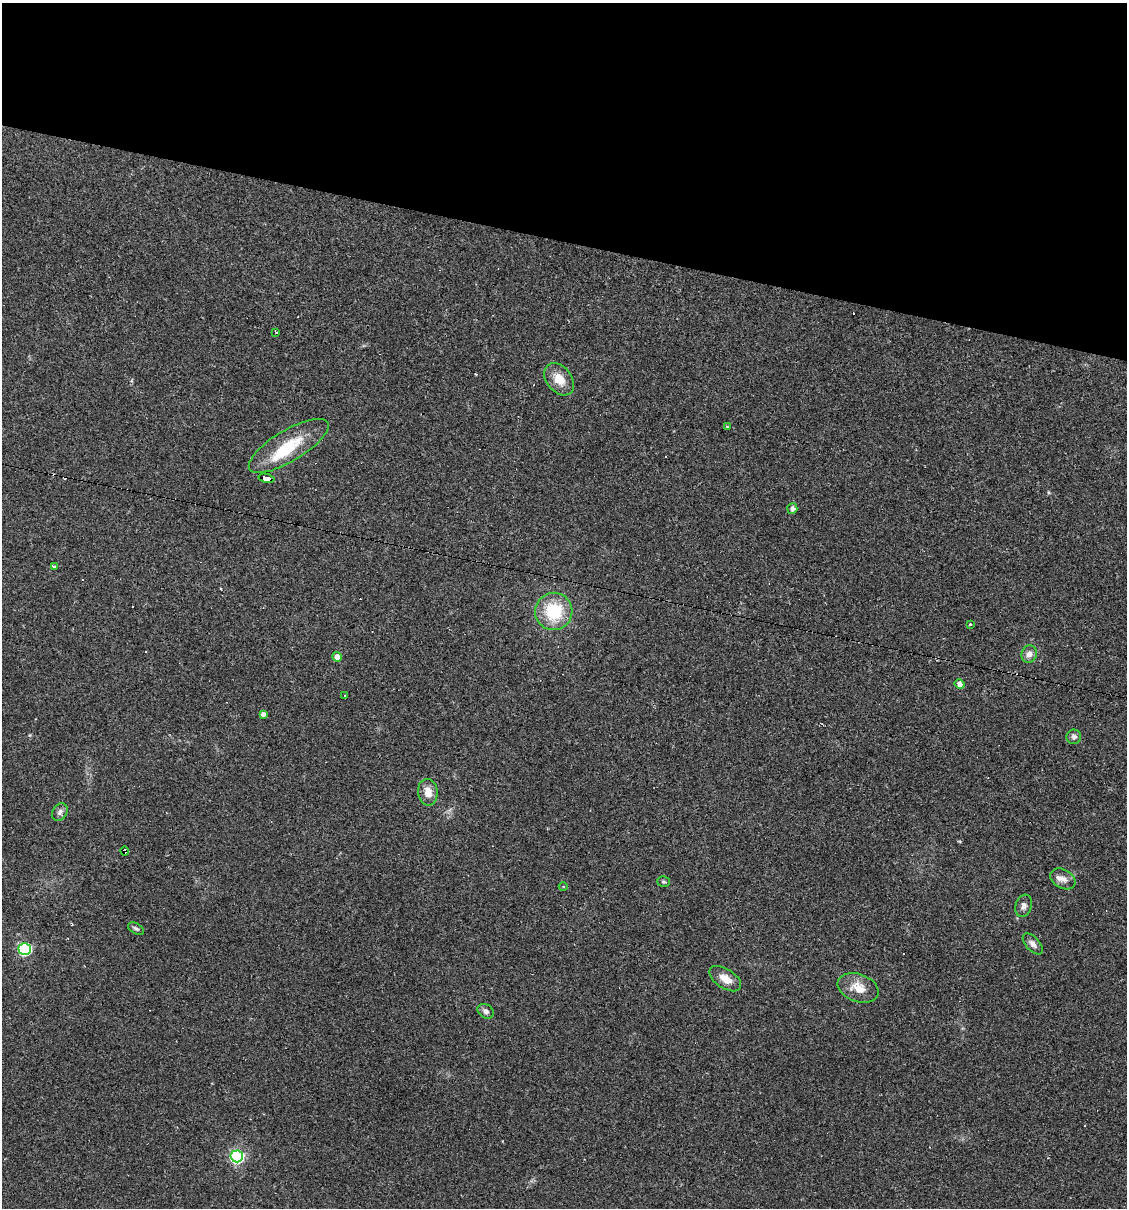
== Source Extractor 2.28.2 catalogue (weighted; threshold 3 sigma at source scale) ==
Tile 2 of 4 x 4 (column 2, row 1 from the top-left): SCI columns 1239-2363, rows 3617-4822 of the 4843 x 4822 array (HDU 1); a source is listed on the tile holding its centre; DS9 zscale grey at full resolution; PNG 1129 x 1210 px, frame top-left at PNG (2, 3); each listed source drawn as its Kron ellipse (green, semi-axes under 4 px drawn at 4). Shown black and unused: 20% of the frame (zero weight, under 2 of 3 exposures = <1% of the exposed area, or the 3 px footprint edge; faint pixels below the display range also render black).
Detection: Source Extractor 2.28.2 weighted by HDU 2 'WHT'; one run over the whole footprint, this tile lists its part. Background 0.0907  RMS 0.006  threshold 0.0272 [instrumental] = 3 sigma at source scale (4.5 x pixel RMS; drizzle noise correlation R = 1.50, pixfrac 1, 0.05/0.05 arcsec/px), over >= 5 px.
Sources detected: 37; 1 inside a brighter object's white glare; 6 cosmic-ray / hot-pixel residue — neither listed nor drawn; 1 inside a brighter listed object's ellipse — not listed separately; the other 29 listed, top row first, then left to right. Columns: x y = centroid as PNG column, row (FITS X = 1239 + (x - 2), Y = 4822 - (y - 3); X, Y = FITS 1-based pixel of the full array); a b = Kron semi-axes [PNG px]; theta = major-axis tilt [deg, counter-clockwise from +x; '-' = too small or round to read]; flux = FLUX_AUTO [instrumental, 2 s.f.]
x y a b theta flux
276 332 3 2 - 0.93
559 379 18 12 -51 9.5
727 426 3 3 - 1.1
289 446 45 15 31 24
266 478 8 4 -13 55
792 508 5 5 - 2.4
54 566 4 3 - 3.9
554 611 19 18 - 29
971 625 4 3 - 1.1
1029 654 9 7 72 3.6
337 657 5 4 - 4.5
960 684 5 4 - 2.6
345 695 4 2 - 0.55
263 714 4 4 - 2.3
1074 737 7 7 - 1.8
428 792 13 9 -82 6.7
60 812 9 7 58 2.4
125 851 4 2 - 1.8
1063 879 13 9 -30 3.7
663 882 6 5 - 0.99
563 886 4 3 - 0.49
1024 906 11 8 72 2.8
136 929 9 5 -31 1.4
1033 944 13 6 -48 2.7
25 949 6 6 - 74
725 979 18 9 -33 6.5
858 988 21 14 -20 9.7
486 1011 8 6 -33 2.3
237 1156 6 6 - 120
Overlapping masked pixels (flux is a lower limit): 2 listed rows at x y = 266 478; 125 851